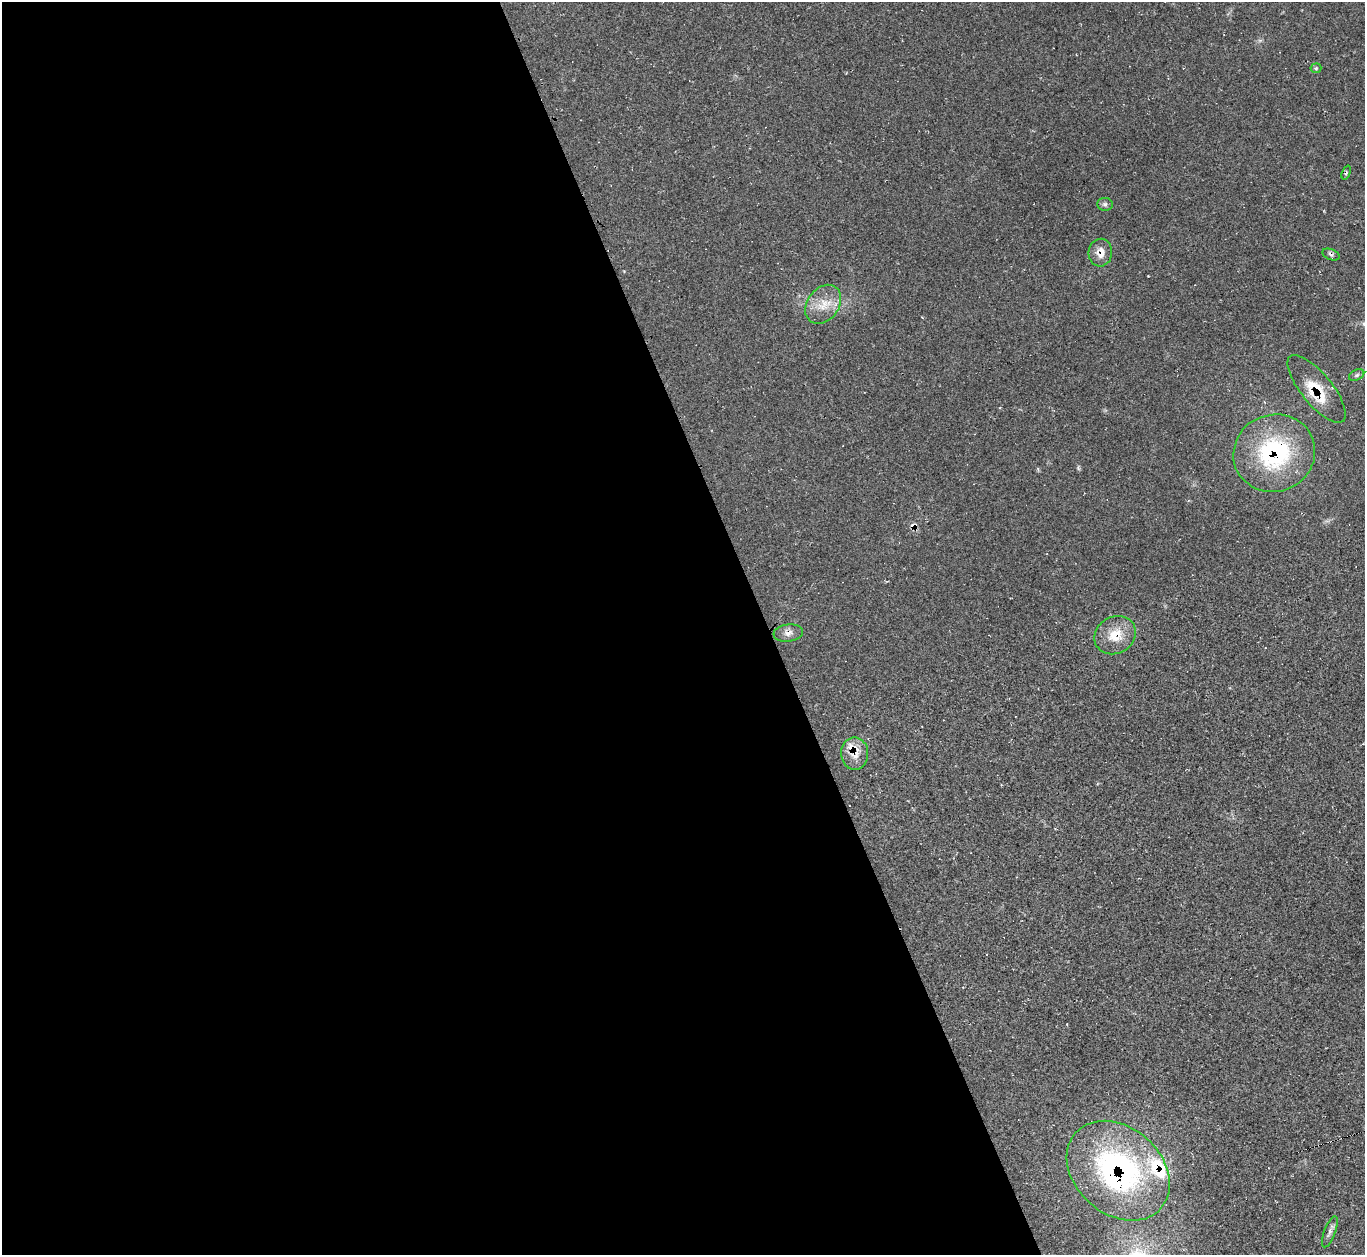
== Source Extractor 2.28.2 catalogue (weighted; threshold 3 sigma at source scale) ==
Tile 9 of 4 x 4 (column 1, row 3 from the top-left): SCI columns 2-1364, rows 1529-2781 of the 5463 x 5446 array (HDU 1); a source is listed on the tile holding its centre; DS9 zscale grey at full resolution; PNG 1367 x 1257 px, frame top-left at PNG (2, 2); each listed source drawn as its Kron ellipse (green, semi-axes under 4 px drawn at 4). Shown black and unused: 56% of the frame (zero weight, under 2 of 3 exposures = <1% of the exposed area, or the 3 px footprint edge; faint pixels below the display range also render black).
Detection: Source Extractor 2.28.2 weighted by HDU 2 'WHT'; one run over the whole footprint, this tile lists its part. Background 0.0604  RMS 0.0071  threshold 0.0319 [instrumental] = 3 sigma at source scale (4.5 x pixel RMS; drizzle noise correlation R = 1.50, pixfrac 1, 0.05/0.05 arcsec/px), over >= 5 px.
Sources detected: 20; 1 cosmic-ray / hot-pixel residue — neither listed nor drawn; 5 inside a brighter listed object's ellipse — not listed separately; the other 14 listed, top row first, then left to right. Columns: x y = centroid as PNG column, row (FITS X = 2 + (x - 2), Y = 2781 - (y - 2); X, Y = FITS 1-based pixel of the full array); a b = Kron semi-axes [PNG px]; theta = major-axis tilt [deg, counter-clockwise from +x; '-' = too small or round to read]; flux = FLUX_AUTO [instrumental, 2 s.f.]
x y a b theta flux
1316 68 5 5 - 0.99
1346 173 7 3 69 1
1105 204 8 6 -8 2.1
1100 253 14 11 87 7.3
1331 255 9 5 -22 1.7
823 304 21 16 53 14
1357 375 8 5 27 1.5
1317 389 42 15 -51 21
1274 453 41 38 21 82
788 633 15 8 7 4.5
1115 635 21 18 32 16
855 754 16 13 -89 9.9
1118 1171 57 43 -42 160
1330 1232 16 5 69 3.2
Overlapping masked pixels (flux is a lower limit): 5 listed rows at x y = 1100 253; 1317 389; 1274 453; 855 754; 1118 1171